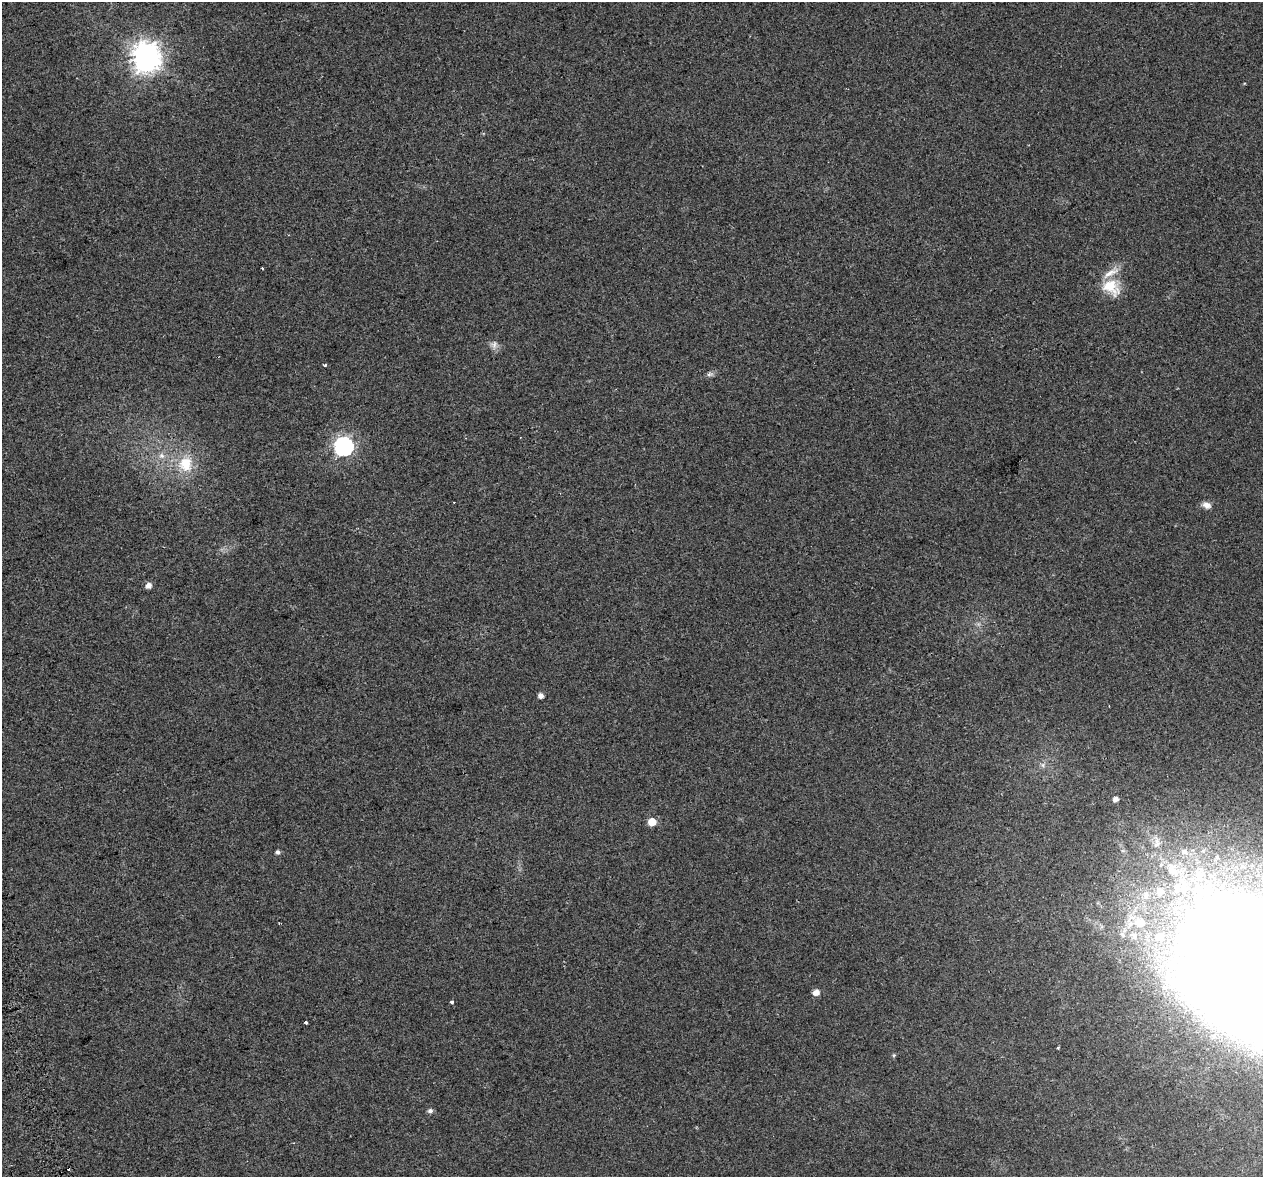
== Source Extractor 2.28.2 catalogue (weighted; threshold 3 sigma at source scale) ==
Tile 7 of 4 x 4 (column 3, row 2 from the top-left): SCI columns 2580-3840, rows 2453-3627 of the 5157 x 4856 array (HDU 1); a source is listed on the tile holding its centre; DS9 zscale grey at full resolution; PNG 1265 x 1179 px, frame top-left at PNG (2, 2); no overlay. Shown black and unused: <1% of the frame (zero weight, under 2 of 3 exposures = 3% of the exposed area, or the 3 px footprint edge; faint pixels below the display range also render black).
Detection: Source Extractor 2.28.2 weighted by HDU 2 'WHT'; one run over the whole footprint, this tile lists its part. Background 0.0212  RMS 0.0071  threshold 0.0319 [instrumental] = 3 sigma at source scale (4.5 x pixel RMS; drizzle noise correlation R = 1.50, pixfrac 1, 0.0396/0.0396 arcsec/px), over >= 5 px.
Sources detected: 31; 1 inside a brighter object's white glare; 2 cosmic-ray / hot-pixel residue — not listed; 1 inside a brighter listed object's ellipse — not listed separately; the other 27 listed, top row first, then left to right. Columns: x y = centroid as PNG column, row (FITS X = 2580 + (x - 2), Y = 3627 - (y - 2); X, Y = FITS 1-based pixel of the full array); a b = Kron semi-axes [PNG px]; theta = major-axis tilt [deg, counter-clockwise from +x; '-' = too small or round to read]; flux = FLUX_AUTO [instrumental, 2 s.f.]
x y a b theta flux
146 55 8 8 - 520
262 269 3 3 - 1.5
1111 287 24 17 -35 18
494 345 12 9 89 3.6
325 365 3 3 - 1.2
710 374 10 6 10 2.1
344 446 7 7 - 270
162 456 9 7 -44 3.5
186 464 20 18 82 20
1207 505 11 8 -25 3.8
149 586 5 5 - 4.8
541 695 4 4 - 3.6
1116 799 5 4 - 3.6
652 822 5 5 - 14
1157 843 22 9 -88 9.8
278 852 5 4 - 2
1184 852 10 8 -38 3.7
1173 870 29 18 -50 32
1160 891 14 13 - 11
1146 895 15 10 86 9.2
1139 922 21 15 0 18
1159 936 11 11 - 9.7
816 992 5 5 - 5.9
452 1002 3 3 - 4.3
306 1023 3 3 - 2
894 1055 6 4 71 0.83
430 1111 5 5 - 2.4